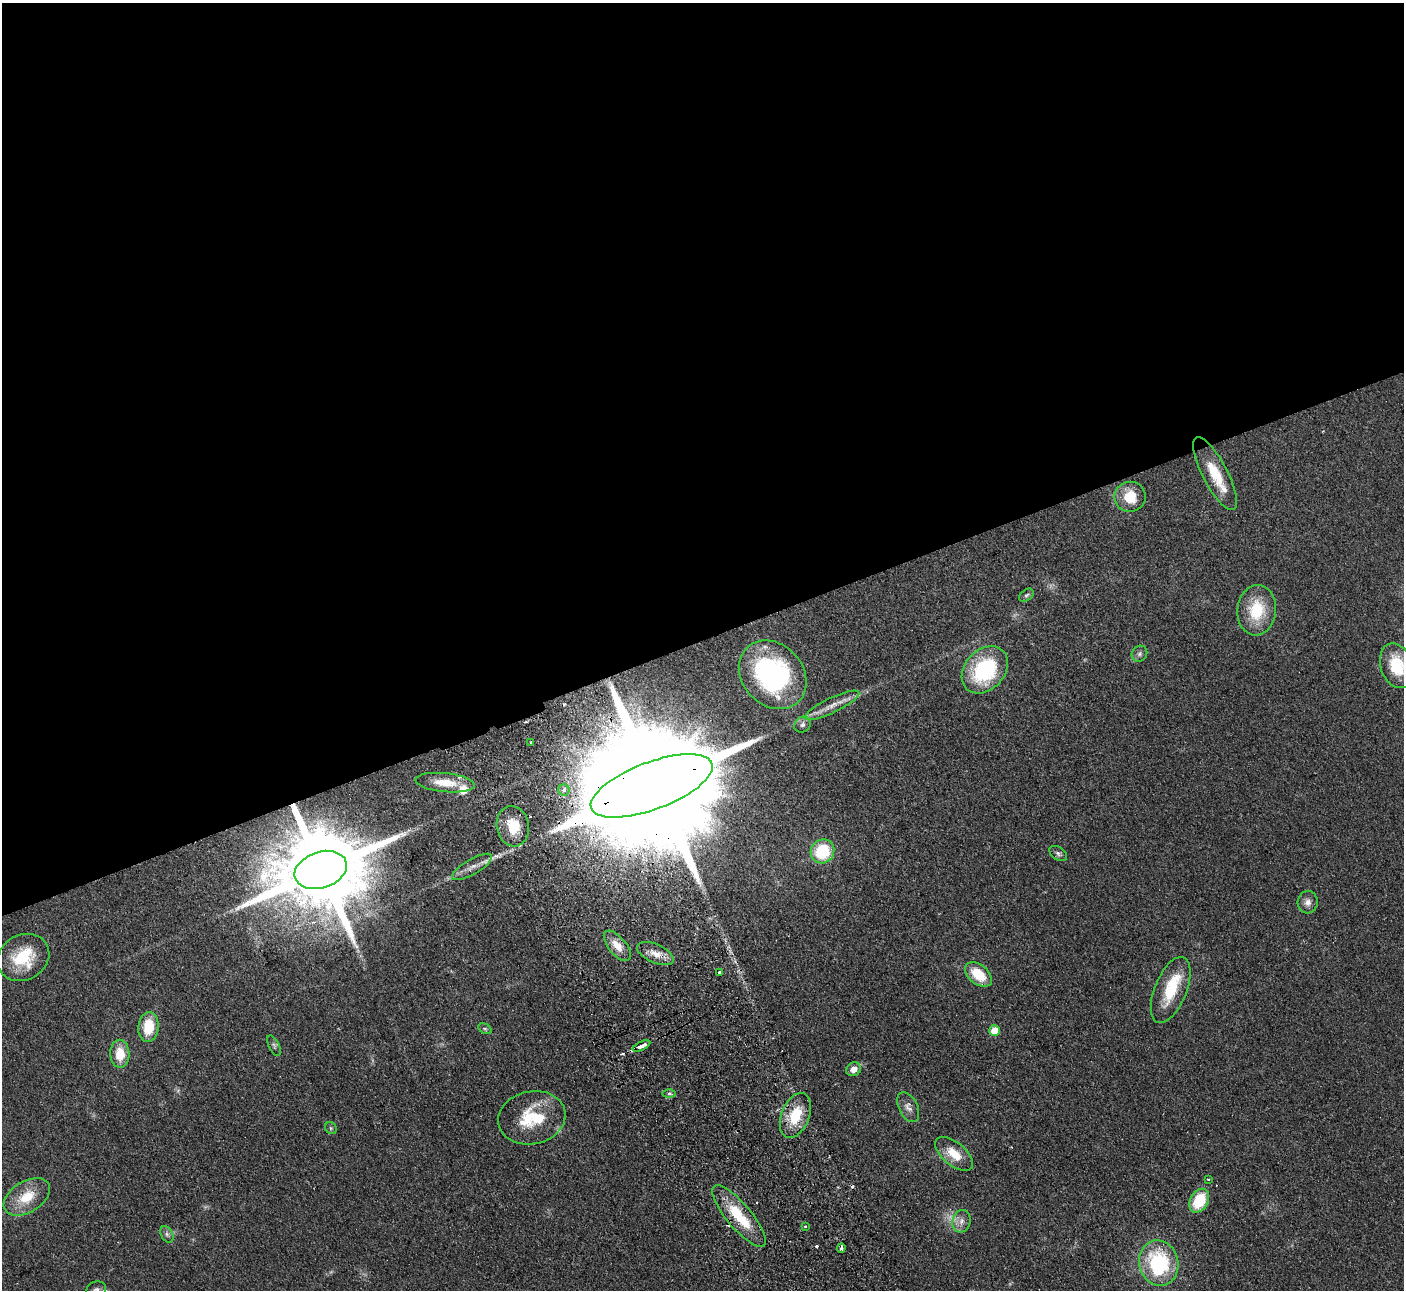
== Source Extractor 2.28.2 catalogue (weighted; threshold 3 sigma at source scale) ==
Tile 2 of 4 x 4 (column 2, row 1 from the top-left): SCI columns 1456-2857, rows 4048-5335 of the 5715 x 5648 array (HDU 1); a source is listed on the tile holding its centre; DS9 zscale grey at full resolution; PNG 1406 x 1292 px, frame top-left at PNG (2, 3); each listed source drawn as its Kron ellipse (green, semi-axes under 4 px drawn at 4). Shown black and unused: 50% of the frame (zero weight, under 2 of 3 exposures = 3% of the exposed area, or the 3 px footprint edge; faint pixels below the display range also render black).
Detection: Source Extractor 2.28.2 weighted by HDU 2 'WHT'; one run over the whole footprint, this tile lists its part. Background 0.0949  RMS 0.0097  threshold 0.0439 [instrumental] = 3 sigma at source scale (4.5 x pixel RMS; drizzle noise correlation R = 1.50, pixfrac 1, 0.05/0.05 arcsec/px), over >= 5 px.
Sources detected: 60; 1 too faint to see at this stretch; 5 cosmic-ray / hot-pixel residue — neither listed nor drawn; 5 inside a brighter listed object's ellipse — not listed separately; the other 49 listed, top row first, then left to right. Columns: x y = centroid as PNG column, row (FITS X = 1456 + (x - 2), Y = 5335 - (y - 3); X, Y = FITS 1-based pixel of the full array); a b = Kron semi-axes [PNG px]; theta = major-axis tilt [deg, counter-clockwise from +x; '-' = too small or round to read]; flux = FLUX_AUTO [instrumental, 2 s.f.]
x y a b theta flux
1215 474 41 12 -62 30
1130 497 15 15 - 25
1026 595 8 5 39 2
1257 610 25 19 83 38
1139 654 8 7 - 2.9
1397 666 23 16 -70 40
985 670 26 20 47 86
773 675 37 30 -47 160
832 705 30 7 25 12
802 725 9 7 44 3.5
531 742 3 3 - 1.7
445 783 30 9 -5 20
652 786 64 24 21 80000
564 790 5 5 - 3.2
513 826 20 16 -80 25
822 851 12 11 - 46
1058 853 10 6 -34 2.7
472 867 23 7 30 8.4
321 870 27 18 19 21000
1308 902 11 10 - 5.9
617 946 18 9 -50 12
655 954 20 9 -24 10
23 957 27 22 29 41
719 972 3 3 - 2.6
978 974 15 9 -39 27
1171 990 35 16 68 36
148 1027 15 10 83 27
485 1029 7 4 -30 1.5
994 1030 5 5 - 16
274 1046 11 5 -64 2.3
641 1046 9 3 25 14
120 1054 14 9 -88 20
854 1069 8 6 32 7.2
669 1093 6 4 0 2
908 1107 16 9 -64 6.2
795 1115 23 14 68 31
532 1118 34 26 12 45
331 1128 6 5 - 1.8
954 1154 22 11 -39 20
1208 1179 3 3 - 1.1
27 1197 25 15 31 25
1199 1201 13 9 59 37
739 1216 39 12 -50 41
961 1221 11 9 74 6.3
805 1226 3 2 - 1.6
167 1234 9 5 -63 2.6
841 1248 5 3 - 4.5
1159 1263 23 19 -76 87
96 1290 10 8 19 3.6
Overlapping masked pixels (flux is a lower limit): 4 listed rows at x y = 652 786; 321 870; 617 946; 739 1216
Isophote crosses this tile's border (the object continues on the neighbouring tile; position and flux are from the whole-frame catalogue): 2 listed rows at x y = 1397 666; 96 1290